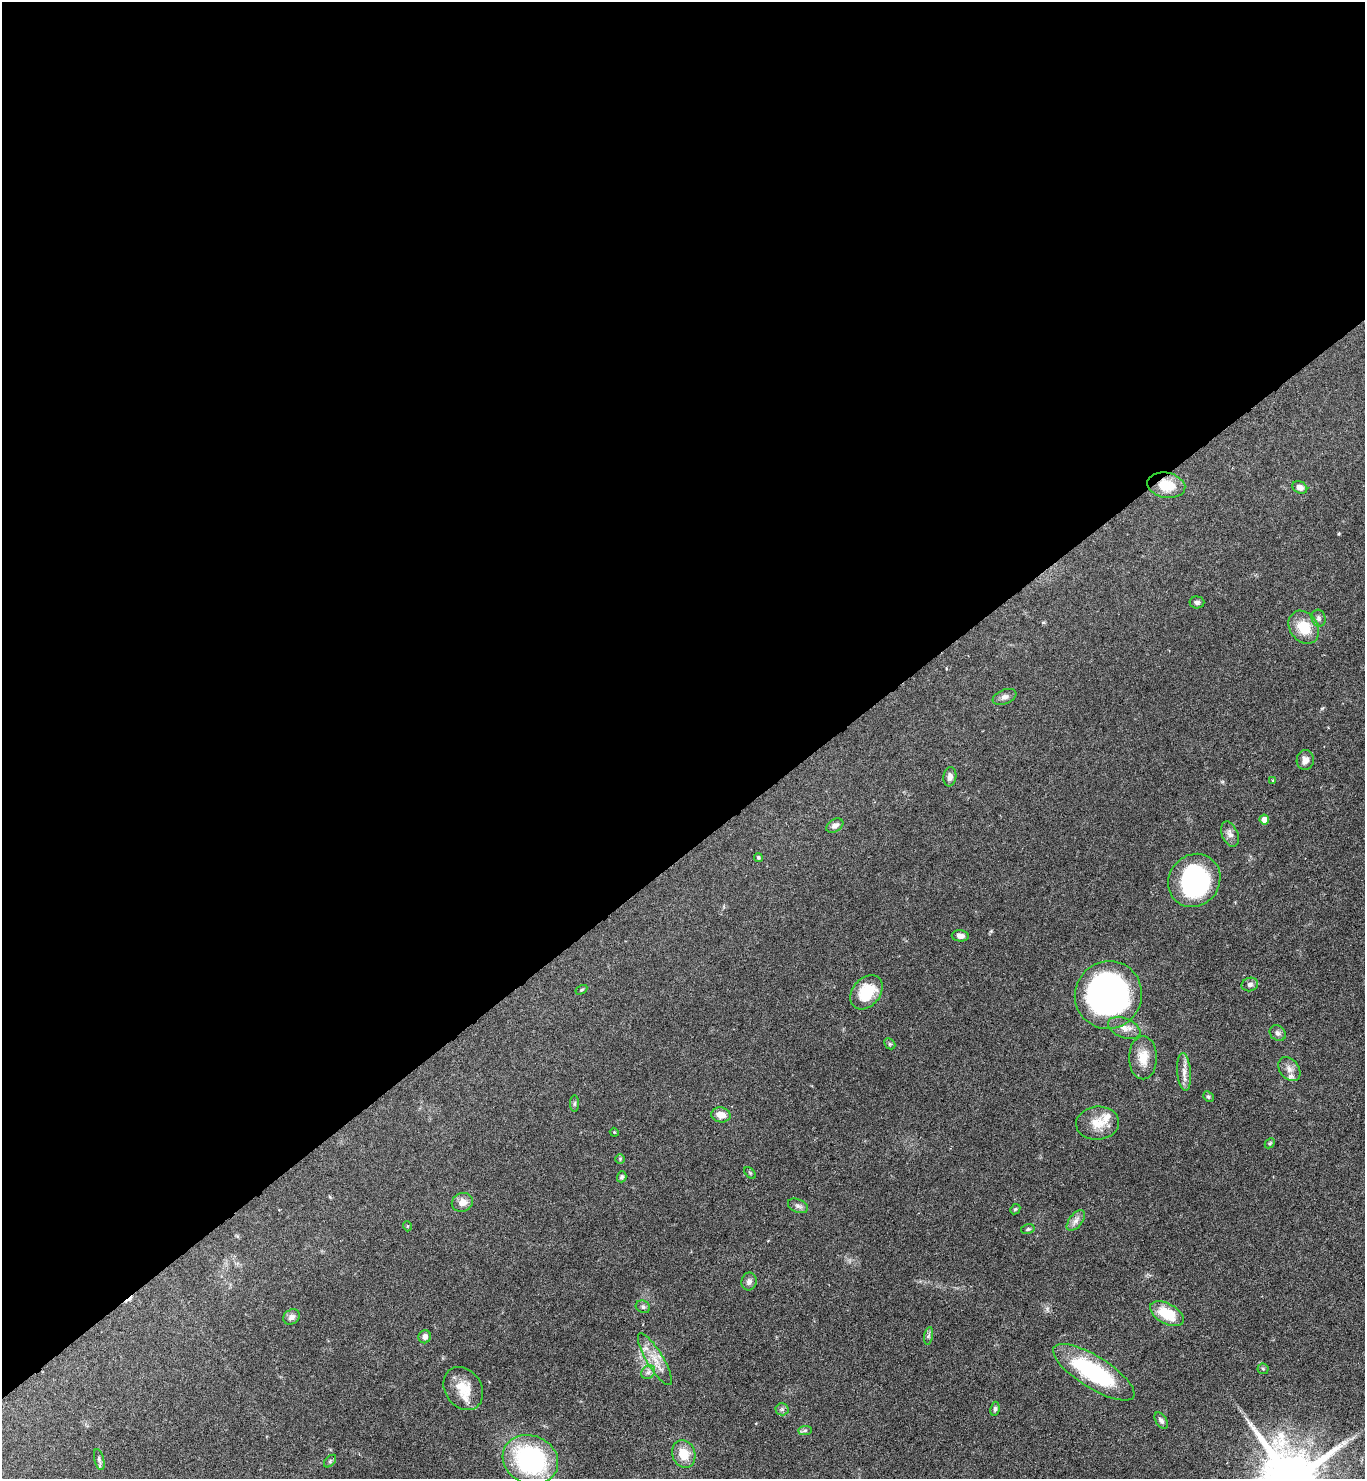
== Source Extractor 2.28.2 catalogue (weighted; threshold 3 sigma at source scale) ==
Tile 2 of 4 x 4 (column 2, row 1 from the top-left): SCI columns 1661-3023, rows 4434-5910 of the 5906 x 5911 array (HDU 1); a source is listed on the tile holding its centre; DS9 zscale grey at full resolution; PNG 1367 x 1481 px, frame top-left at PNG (2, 2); each listed source drawn as its Kron ellipse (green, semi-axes under 4 px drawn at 4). Shown black and unused: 58% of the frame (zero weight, under 4 of 7 exposures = <1% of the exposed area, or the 3 px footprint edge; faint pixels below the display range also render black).
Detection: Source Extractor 2.28.2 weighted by HDU 2 'WHT'; one run over the whole footprint, this tile lists its part. Background 0.0625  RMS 0.0028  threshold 0.0115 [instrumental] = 3 sigma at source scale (4.09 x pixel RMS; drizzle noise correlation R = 1.36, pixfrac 0.8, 0.05/0.05 arcsec/px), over >= 5 px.
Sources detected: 62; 1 inside a brighter object's white glare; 1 cosmic-ray / hot-pixel residue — neither listed nor drawn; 1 inside a brighter listed object's ellipse — not listed separately; the other 59 listed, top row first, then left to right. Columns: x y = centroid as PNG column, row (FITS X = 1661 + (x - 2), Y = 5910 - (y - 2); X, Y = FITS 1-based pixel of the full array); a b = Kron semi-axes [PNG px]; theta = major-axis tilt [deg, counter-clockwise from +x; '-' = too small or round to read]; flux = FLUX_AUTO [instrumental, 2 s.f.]
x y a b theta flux
1166 485 19 12 -10 6.1
1300 487 8 6 -25 1.4
1197 602 7 6 - 0.68
1319 618 8 7 - 0.81
1304 627 18 14 -54 6.9
1005 697 12 7 22 1.2
1305 760 10 8 81 1.7
950 777 10 6 81 1.2
1273 780 4 3 - 0.25
1264 819 5 5 - 2.1
835 826 9 6 31 1.2
1230 834 13 8 -67 1.5
758 857 4 4 - 0.37
1194 880 27 25 50 35
960 936 8 5 -5 1.3
1250 984 8 6 16 0.8
581 990 6 4 31 0.3
866 992 19 14 51 8.6
1108 995 34 33 - 98
1124 1028 17 9 -23 2.4
1278 1033 9 7 -43 0.93
890 1044 6 4 -44 0.36
1143 1058 21 14 90 4.5
1289 1069 13 9 -52 1.9
1184 1072 19 7 -85 2
1208 1097 6 5 - 0.44
575 1103 8 4 89 0.43
721 1115 10 7 -9 2.5
1097 1123 21 16 5 4.6
614 1132 4 3 - 0.22
1270 1143 6 4 45 0.38
620 1159 5 5 - 0.31
750 1173 7 4 -45 0.32
622 1177 5 4 - 0.54
462 1202 11 9 21 2.3
798 1206 10 6 -23 0.94
1015 1209 6 4 44 0.34
1076 1220 12 6 52 1.3
407 1226 5 3 - 0.23
1028 1229 7 4 11 0.43
749 1281 9 7 80 1.1
643 1307 7 6 - 0.68
1167 1314 18 10 -29 8
292 1317 9 7 33 1.3
929 1336 9 4 80 0.54
425 1337 6 6 - 1.3
655 1359 30 8 -59 4.2
1263 1369 5 5 - 0.37
648 1372 7 6 - 0.89
1094 1372 47 16 -32 27
463 1389 23 18 -56 5.9
782 1409 6 6 - 0.63
995 1409 7 4 83 0.51
1161 1421 9 5 -56 0.83
805 1430 7 4 2 0.48
684 1454 14 11 -72 4.5
99 1460 11 5 -76 0.69
530 1460 28 24 -25 42
330 1461 7 4 46 0.45
Overlapping masked pixels (flux is a lower limit): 1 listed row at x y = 1166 485